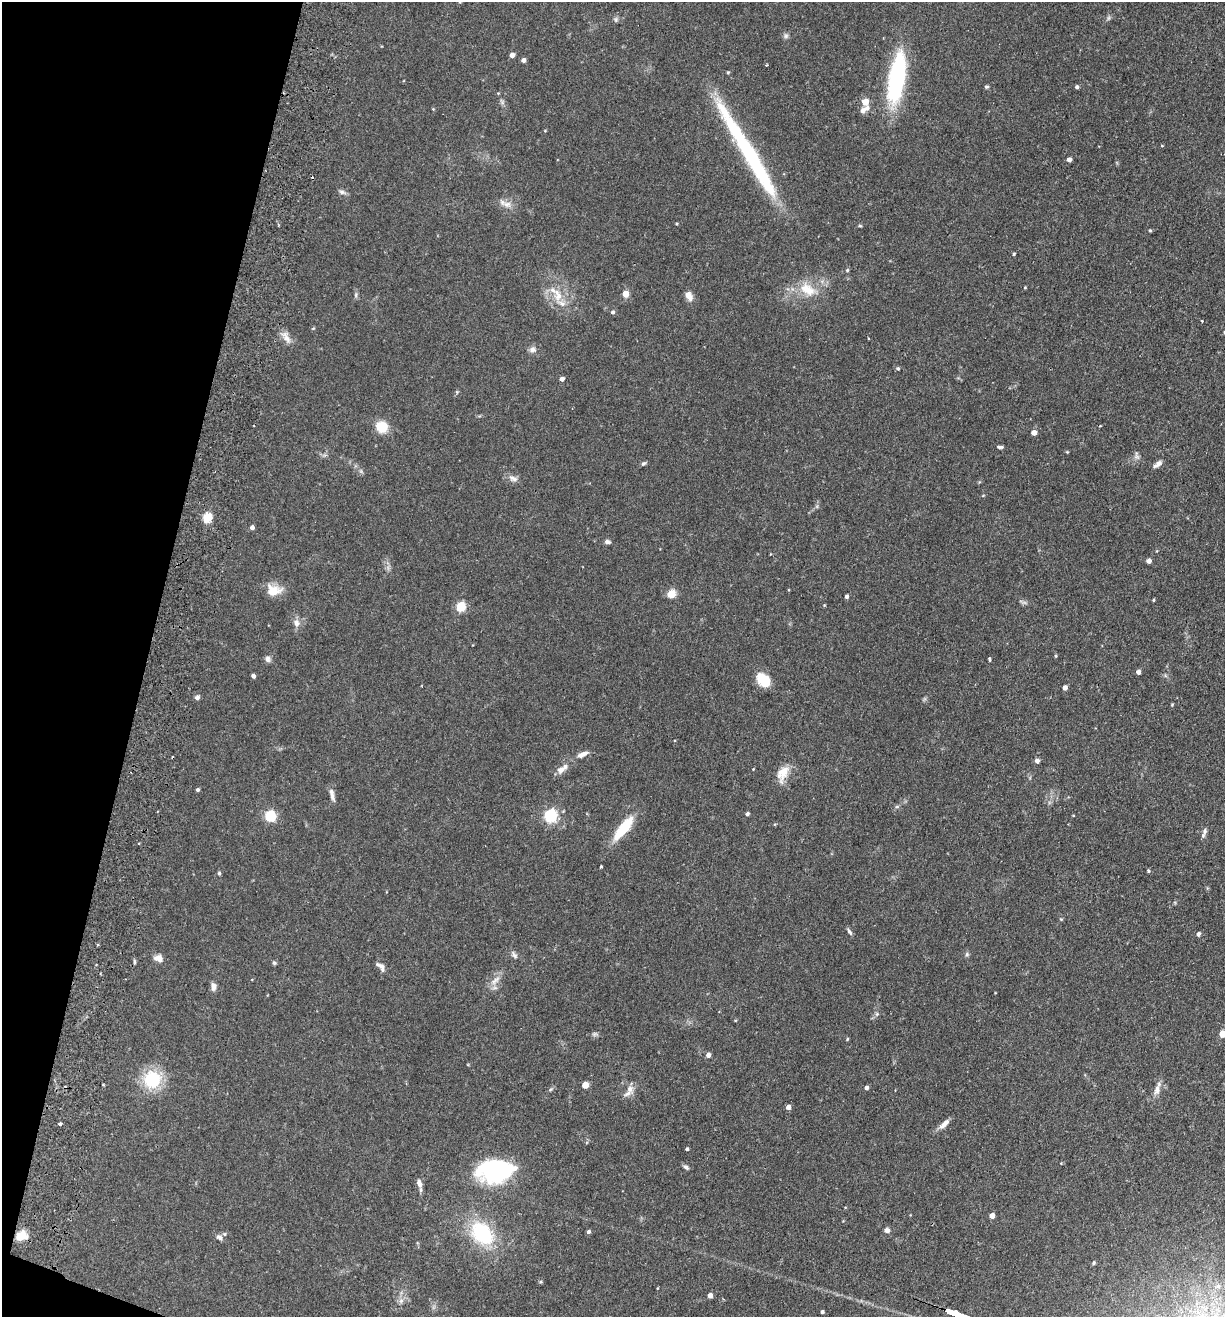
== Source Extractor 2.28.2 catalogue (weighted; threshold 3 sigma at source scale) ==
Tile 9 of 4 x 4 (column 1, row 3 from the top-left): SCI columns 313-1535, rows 1336-2650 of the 5389 x 5300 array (HDU 1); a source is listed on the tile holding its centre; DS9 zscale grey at full resolution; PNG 1227 x 1319 px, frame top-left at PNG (2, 2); no overlay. Shown black and unused: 12% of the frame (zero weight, under 2 of 3 exposures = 3% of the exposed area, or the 3 px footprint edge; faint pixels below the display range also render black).
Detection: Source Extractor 2.28.2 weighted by HDU 2 'WHT'; one run over the whole footprint, this tile lists its part. Background 0.0897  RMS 0.0061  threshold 0.0274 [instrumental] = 3 sigma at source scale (4.5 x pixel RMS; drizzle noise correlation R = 1.50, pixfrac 1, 0.05/0.05 arcsec/px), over >= 5 px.
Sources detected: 135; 2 too faint to see at this stretch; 2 inside a brighter object's white glare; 1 cosmic-ray / hot-pixel residue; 1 long thin detection or spike segment (spike, bleed or trail) — not listed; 6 inside a brighter listed object's ellipse — not listed separately; the other 123 listed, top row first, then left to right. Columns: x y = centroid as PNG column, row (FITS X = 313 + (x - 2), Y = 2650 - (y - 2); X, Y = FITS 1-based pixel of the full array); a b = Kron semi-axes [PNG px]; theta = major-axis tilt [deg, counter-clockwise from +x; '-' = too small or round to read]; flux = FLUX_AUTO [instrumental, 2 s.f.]
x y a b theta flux
616 19 7 6 - 1.2
786 36 8 7 - 1.5
512 55 4 4 - 4.1
523 60 4 4 - 2.6
766 65 3 2 - 0.65
728 72 4 3 - 0.68
897 78 55 16 81 67
987 87 5 5 - 0.89
1077 87 4 4 - 1.2
502 102 7 4 90 1.2
865 102 5 4 - 10
433 109 4 4 - 0.45
864 109 15 7 35 3.4
545 131 4 3 - 0.41
1162 146 4 3 - 0.45
1069 159 4 4 - 2.7
342 192 11 5 -16 1.7
507 204 15 9 -6 4.4
860 226 6 3 -1 0.66
1150 230 4 3 - 0.72
1014 254 4 3 - 0.74
847 270 5 4 - 0.71
1025 287 4 4 - 0.51
808 289 25 15 -33 14
625 294 5 4 - 11
356 295 8 5 72 1.2
558 295 19 12 -77 9.3
689 296 10 7 -61 4.9
613 312 5 4 - 1.4
1202 321 3 3 - 0.77
313 328 5 3 - 0.46
286 337 20 9 -62 4.6
868 338 2 2 - 0.58
532 350 9 8 - 2.5
898 369 5 4 - 0.98
562 379 4 4 - 2.6
457 392 5 4 - 0.64
382 427 11 10 - 13
1034 433 5 4 - 4.3
1000 447 8 4 -4 1.2
1137 456 12 5 -79 1.8
643 463 8 5 34 0.96
1158 464 12 5 37 2.7
513 478 14 8 -27 3.1
207 518 5 5 - 32
252 527 4 4 - 2.3
607 542 8 5 -13 1.5
1149 561 4 4 - 2.9
273 590 18 12 -3 10
671 594 5 5 - 22
847 596 4 4 - 1.3
1153 600 4 3 - 0.65
824 605 4 3 - 0.49
460 607 5 5 - 34
296 623 11 8 -77 3.5
1056 656 4 4 - 0.6
268 659 8 7 - 1.9
989 659 4 3 - 0.77
1138 672 4 4 - 2.4
253 676 4 4 - 1.9
764 680 16 11 -48 13
1065 688 4 4 - 3.3
197 697 6 5 - 1.7
1172 705 4 4 - 0.51
582 754 14 6 26 3.9
1037 761 5 4 - 2.9
753 769 3 3 - 0.4
561 770 12 8 34 3.7
783 773 24 12 67 8.6
197 790 4 4 - 1.1
332 795 17 5 -77 2.9
897 806 6 4 19 0.87
747 814 4 4 - 1.4
270 816 5 5 - 57
550 816 6 5 - 96
623 828 33 10 51 20
1204 831 10 6 75 2
601 866 3 3 - 0.8
1148 871 5 4 - 0.78
219 873 5 4 - 0.82
1061 919 5 4 - 0.66
849 931 10 4 -58 1.4
1198 934 5 4 - 1.4
967 954 6 5 - 1
514 955 12 6 -52 2
159 958 11 8 -19 3.8
134 962 7 3 -82 0.83
274 963 6 5 - 0.86
381 967 14 7 -45 2.9
495 980 20 8 44 4.9
213 987 8 6 89 3.1
877 1014 6 6 - 1.1
735 1020 5 3 - 0.46
595 1034 8 5 20 1.2
1222 1034 5 4 - 12
847 1039 4 3 - 0.65
708 1055 5 4 - 2.6
152 1079 16 15 - 35
585 1085 5 4 - 11
866 1088 4 4 - 1.8
550 1089 6 4 51 0.88
630 1089 10 9 - 3.6
1157 1090 16 8 72 4
788 1107 4 4 - 3.2
60 1124 3 3 - 3.5
944 1124 15 6 43 3.9
687 1149 3 3 - 0.94
686 1167 9 5 -33 1.4
495 1171 34 23 13 69
419 1183 12 6 -71 3.1
992 1216 4 4 - 4.4
887 1230 6 6 - 2.3
588 1232 4 4 - 1.3
482 1233 25 18 -47 46
21 1236 14 11 10 7
219 1237 9 6 -27 2
1093 1263 4 4 - 0.96
541 1282 5 3 - 0.67
658 1288 4 3 - 0.4
710 1295 4 4 - 3
401 1301 8 6 69 2.3
822 1312 3 3 - 1
959 1315 17 3 -19 2400
Isophote crosses this tile's border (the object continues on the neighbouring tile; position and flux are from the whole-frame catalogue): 2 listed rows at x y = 1222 1034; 959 1315